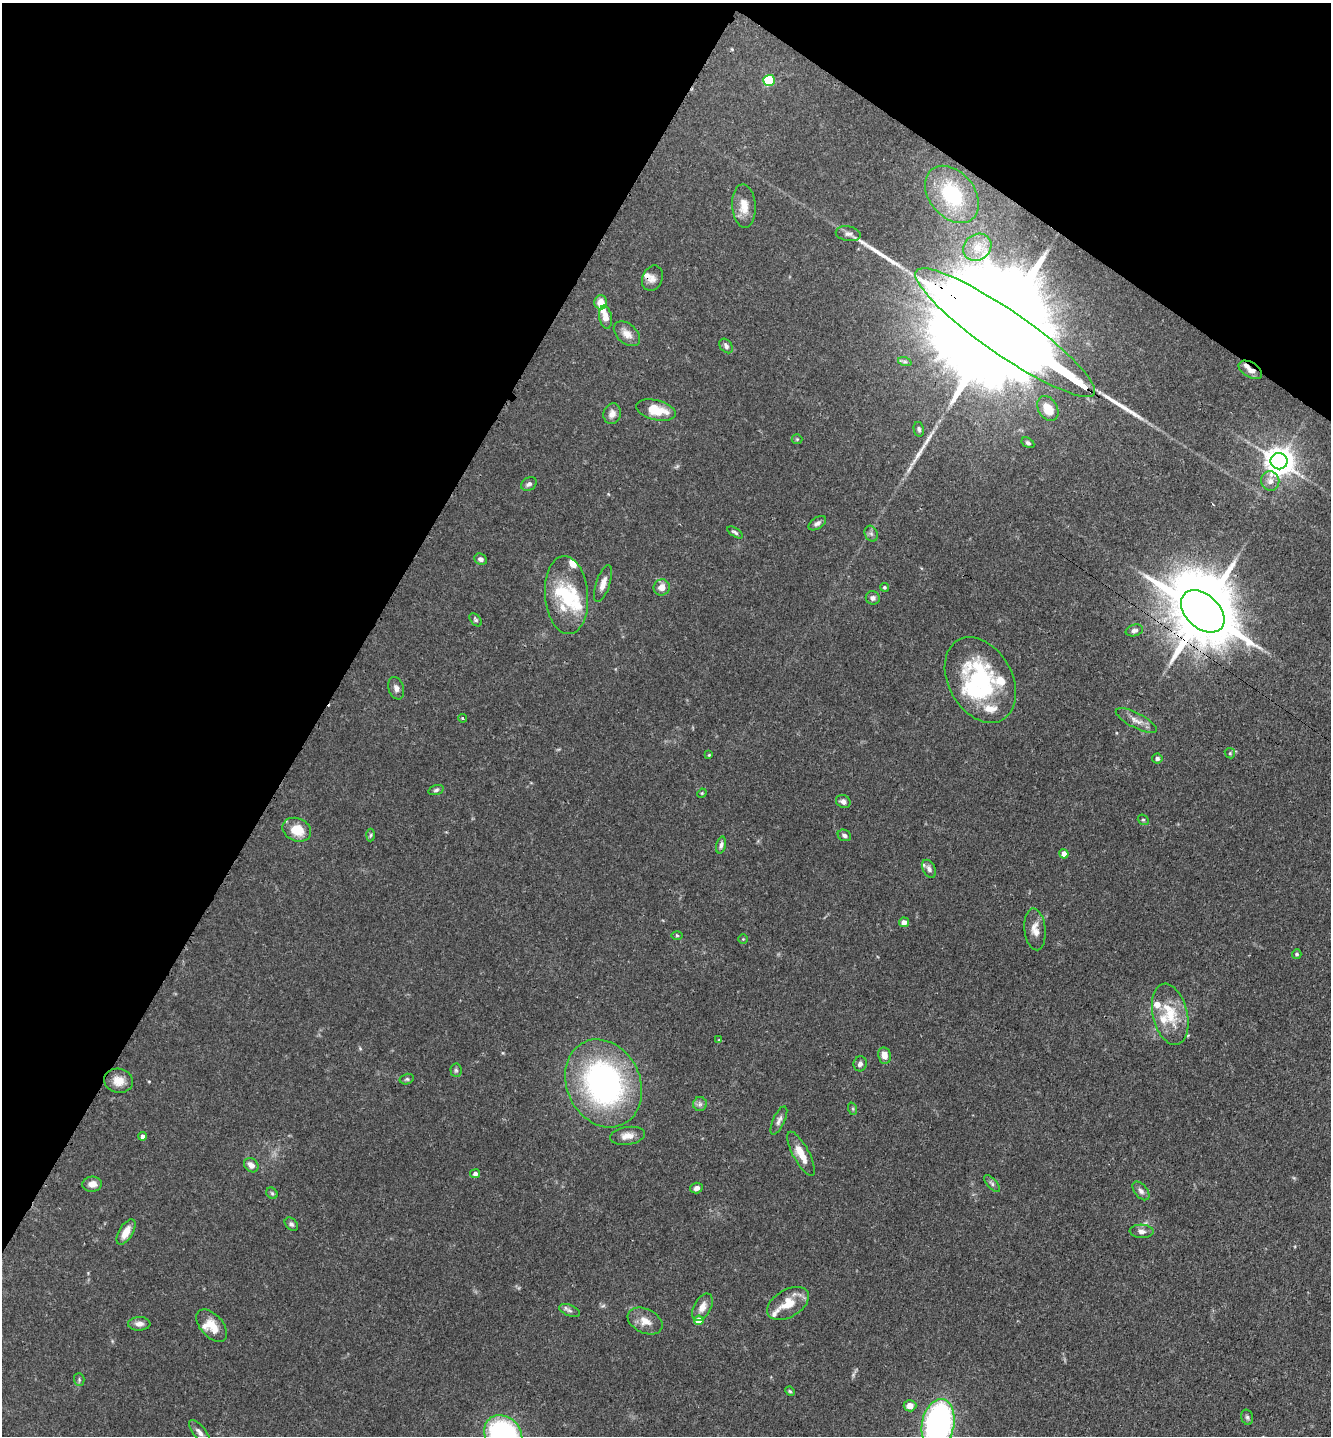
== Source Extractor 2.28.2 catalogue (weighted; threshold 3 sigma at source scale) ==
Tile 2 of 4 x 4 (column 2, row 1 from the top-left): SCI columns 1563-2891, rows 4395-5828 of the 5929 x 5919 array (HDU 1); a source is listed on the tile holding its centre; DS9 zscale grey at full resolution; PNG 1333 x 1438 px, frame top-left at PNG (2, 3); each listed source drawn as its Kron ellipse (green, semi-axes under 4 px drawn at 4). Shown black and unused: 31% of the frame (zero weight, under 3 of 4 exposures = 9% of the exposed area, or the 3 px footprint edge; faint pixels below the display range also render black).
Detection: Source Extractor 2.28.2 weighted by HDU 2 'WHT'; one run over the whole footprint, this tile lists its part. Background 0.0893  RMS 0.0038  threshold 0.0171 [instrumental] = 3 sigma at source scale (4.5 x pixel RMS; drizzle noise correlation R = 1.50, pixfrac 1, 0.05/0.05 arcsec/px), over >= 5 px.
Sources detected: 116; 1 too faint to see at this stretch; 4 inside a brighter object's white glare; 1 long thin detection or spike segment (spike, bleed or trail) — neither listed nor drawn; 16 inside a brighter listed object's ellipse — not listed separately; the other 94 listed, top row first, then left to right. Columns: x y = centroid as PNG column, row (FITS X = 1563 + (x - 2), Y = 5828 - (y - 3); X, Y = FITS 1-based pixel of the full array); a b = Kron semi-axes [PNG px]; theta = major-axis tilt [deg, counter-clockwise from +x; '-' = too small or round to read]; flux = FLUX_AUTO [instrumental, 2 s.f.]
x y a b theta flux
769 80 5 5 - 24
952 194 32 22 -50 23
744 206 22 11 -86 5.4
848 234 12 7 -9 1.9
977 247 15 12 37 5.6
652 278 13 10 66 2.4
601 302 7 6 - 4.9
606 317 11 6 -80 3.6
1005 333 108 22 -35 31000
627 334 15 9 -41 3.5
726 346 8 5 -55 1.2
905 362 7 4 -18 0.7
1250 370 13 7 -31 2.6
1048 408 13 9 -61 6.9
656 410 20 9 -14 9.9
612 414 10 8 73 2.5
919 429 7 5 -79 0.86
797 439 5 5 - 0.48
1028 443 7 4 -32 0.79
1279 461 8 8 - 550
1270 481 10 9 - 2.4
529 484 8 6 31 1.3
817 523 10 5 33 1.4
735 532 9 4 -32 0.81
871 534 8 6 -68 1
481 559 7 5 -24 1.1
603 584 19 7 72 2.9
662 587 8 8 - 3.2
884 587 4 4 - 0.55
566 595 39 21 -85 19
873 598 7 6 - 1.4
1203 611 25 17 -43 4100
475 620 7 5 -50 0.7
1134 630 9 5 15 1.2
980 680 45 32 -60 44
396 688 12 7 -72 1.9
462 718 4 3 - 0.53
1136 721 23 7 -27 3.2
1230 753 5 5 - 0.5
709 755 4 3 - 0.39
1157 758 5 5 - 1
436 790 8 4 16 0.85
702 793 5 4 - 0.38
843 801 7 6 - 1.5
1143 820 6 5 - 0.6
297 830 15 11 -23 8.5
371 835 6 4 88 0.58
844 835 7 5 -28 1
721 845 8 4 75 1.1
1064 854 4 4 - 4.4
929 869 10 6 -63 1.5
904 922 5 5 - 2
1035 929 21 10 -84 3.9
677 935 5 3 - 0.42
743 939 4 4 - 0.39
1297 954 5 4 - 0.76
1170 1014 31 17 -77 12
719 1040 4 4 - 0.32
884 1055 8 6 -80 2.9
860 1064 7 6 - 1.4
456 1070 6 5 - 0.74
407 1079 7 5 14 0.66
118 1081 14 12 -10 4.7
603 1083 45 36 -65 100
700 1104 7 7 - 1.1
853 1109 6 4 -72 0.49
779 1120 15 6 65 1.7
143 1136 4 4 - 1.6
627 1136 18 9 9 3.6
801 1154 24 8 -62 6.1
251 1165 8 6 -43 2.6
475 1174 5 4 - 1.5
92 1184 10 7 3 2.7
992 1184 10 5 -48 1
696 1188 6 5 - 1.4
1141 1191 11 6 -50 1.4
272 1193 6 5 - 0.63
291 1224 8 5 -48 0.92
1142 1231 12 6 -3 1.7
126 1232 14 7 58 4.5
788 1303 23 13 31 7.9
702 1307 15 8 62 3.2
569 1310 11 5 -23 1.2
699 1320 5 4 - 7.2
645 1321 18 12 -25 4.7
139 1324 11 6 1 2.2
212 1326 19 11 -48 6.4
79 1380 6 5 - 0.65
790 1391 5 4 - 0.47
910 1406 6 5 - 2.9
1247 1417 8 6 -74 0.88
938 1424 25 16 79 110
199 1432 14 6 -51 2
503 1435 21 17 -47 74
Overlapping masked pixels (flux is a lower limit): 3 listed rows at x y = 1005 333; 1250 370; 1203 611
Isophote crosses this tile's border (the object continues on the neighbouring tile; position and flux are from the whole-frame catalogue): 2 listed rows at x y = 938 1424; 503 1435